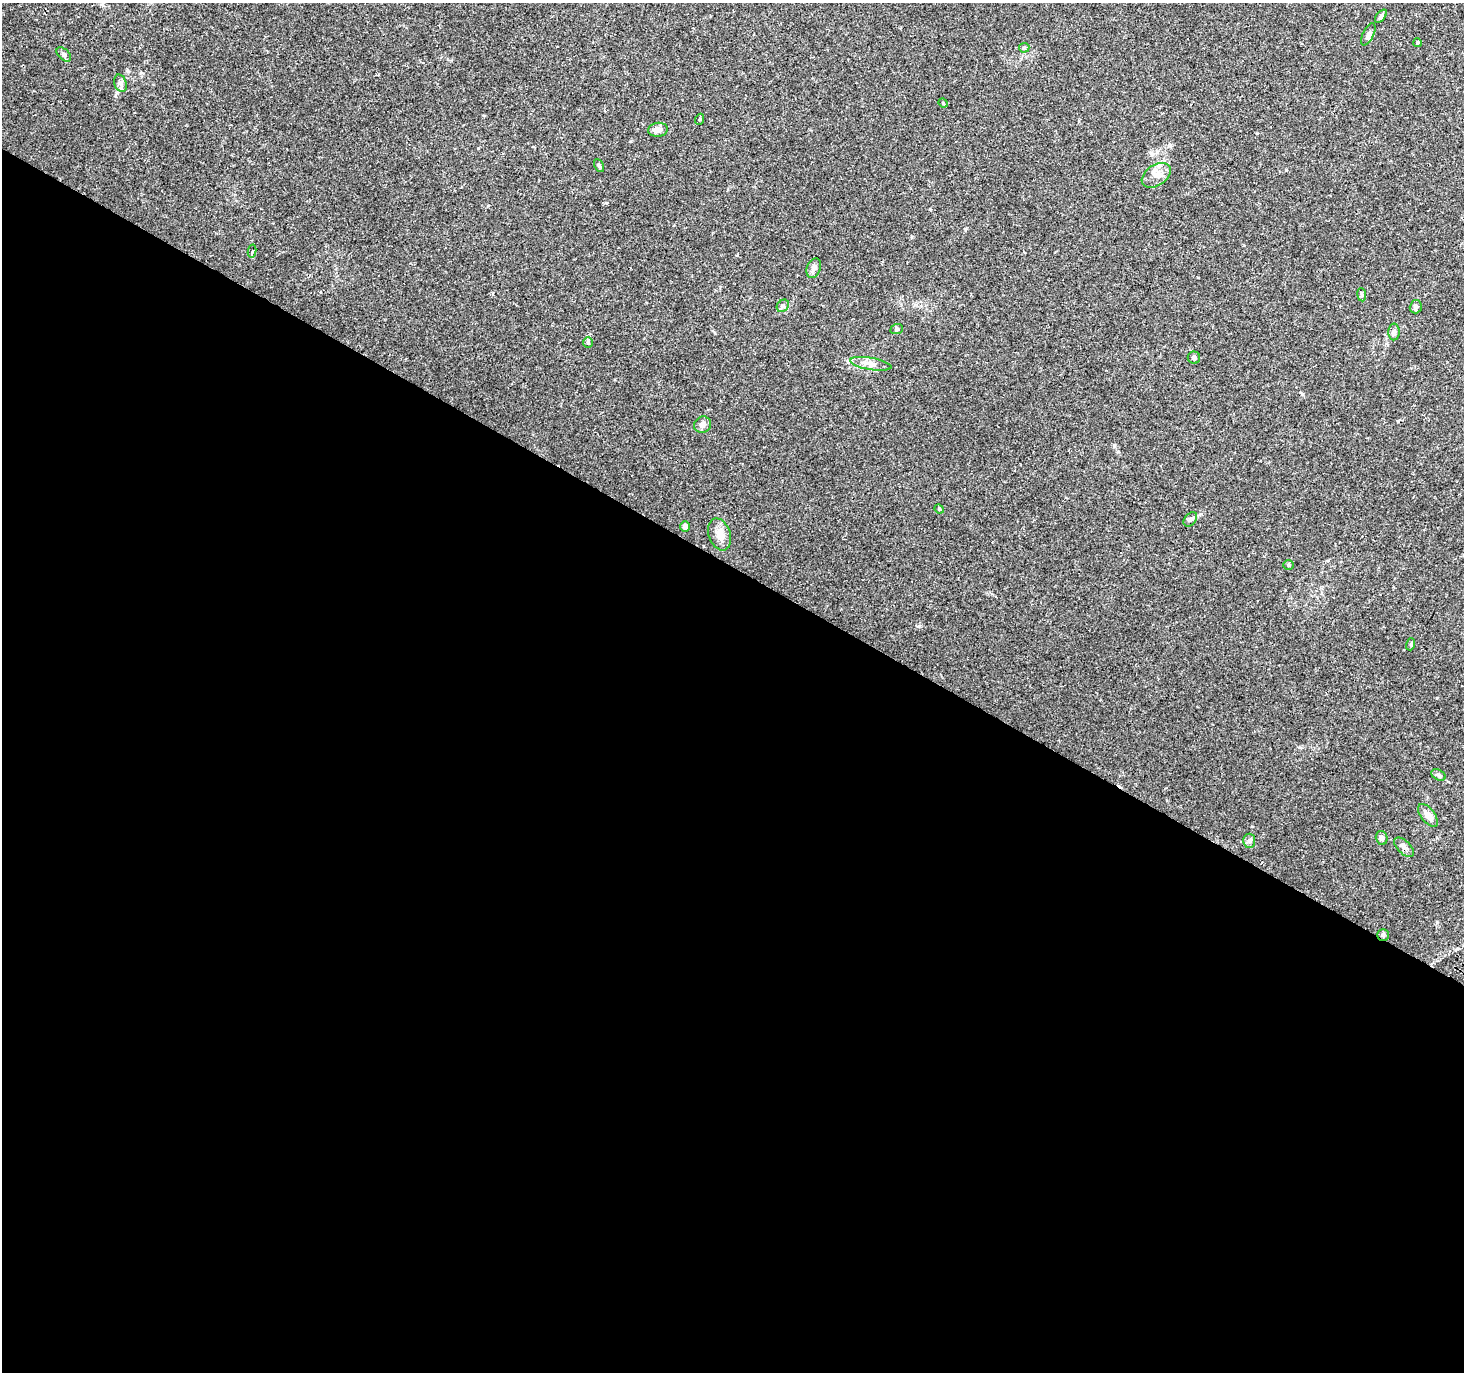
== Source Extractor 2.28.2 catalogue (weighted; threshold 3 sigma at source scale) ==
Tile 14 of 4 x 4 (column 2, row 4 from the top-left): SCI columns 1463-2924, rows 193-1562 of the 5854 x 5930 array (HDU 1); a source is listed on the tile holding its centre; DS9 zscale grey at full resolution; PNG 1466 x 1374 px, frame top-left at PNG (2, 3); each listed source drawn as its Kron ellipse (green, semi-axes under 4 px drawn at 4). Shown black and unused: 59% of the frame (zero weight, under 2 of 3 exposures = <1% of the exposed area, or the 3 px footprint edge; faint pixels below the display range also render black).
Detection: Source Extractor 2.28.2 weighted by HDU 2 'WHT'; one run over the whole footprint, this tile lists its part. Background 0.0162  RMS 0.0025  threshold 0.0112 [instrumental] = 3 sigma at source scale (4.5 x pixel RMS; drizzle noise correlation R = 1.50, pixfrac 1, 0.0396/0.0396 arcsec/px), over >= 5 px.
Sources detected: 35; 1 cosmic-ray / hot-pixel residue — neither listed nor drawn; the other 34 listed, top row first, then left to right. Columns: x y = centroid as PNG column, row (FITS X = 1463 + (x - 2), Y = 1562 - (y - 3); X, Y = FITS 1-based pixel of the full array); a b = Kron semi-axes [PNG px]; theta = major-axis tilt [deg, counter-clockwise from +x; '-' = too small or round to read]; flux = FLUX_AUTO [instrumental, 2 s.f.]
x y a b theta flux
1381 16 8 4 51 0.51
1368 34 12 5 64 0.78
1417 42 4 4 - 0.32
1024 48 5 4 - 0.34
64 54 9 5 -44 0.57
120 83 9 6 -74 0.87
943 103 5 4 - 0.26
700 119 5 3 - 0.28
658 130 10 7 8 1.3
599 165 7 4 -63 0.38
1156 175 16 10 33 2.4
252 251 6 4 77 0.54
814 268 10 6 66 1.1
1362 295 6 4 -83 0.39
783 306 7 5 45 0.5
1416 307 6 6 - 0.72
897 329 6 5 - 0.39
1394 332 8 5 89 0.66
588 342 5 5 - 0.38
1194 358 6 6 - 0.63
871 364 21 6 -9 1.7
703 425 9 8 - 0.99
939 509 5 4 - 0.28
1190 519 8 5 50 0.55
685 527 5 5 - 0.97
720 534 16 11 -71 2.5
1289 565 5 5 - 0.35
1411 644 6 4 73 0.31
1438 775 7 5 -27 0.52
1428 815 13 6 -52 1.7
1382 838 7 6 - 0.68
1249 841 7 6 - 0.55
1404 847 12 6 -45 1
1383 935 6 6 - 0.45
Overlapping masked pixels (flux is a lower limit): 1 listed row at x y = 1383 935
Unlisted compact peaks at least as high as the median listed source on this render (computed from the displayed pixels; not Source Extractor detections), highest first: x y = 919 626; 1437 922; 1286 170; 1151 153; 965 229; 606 203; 1302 394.